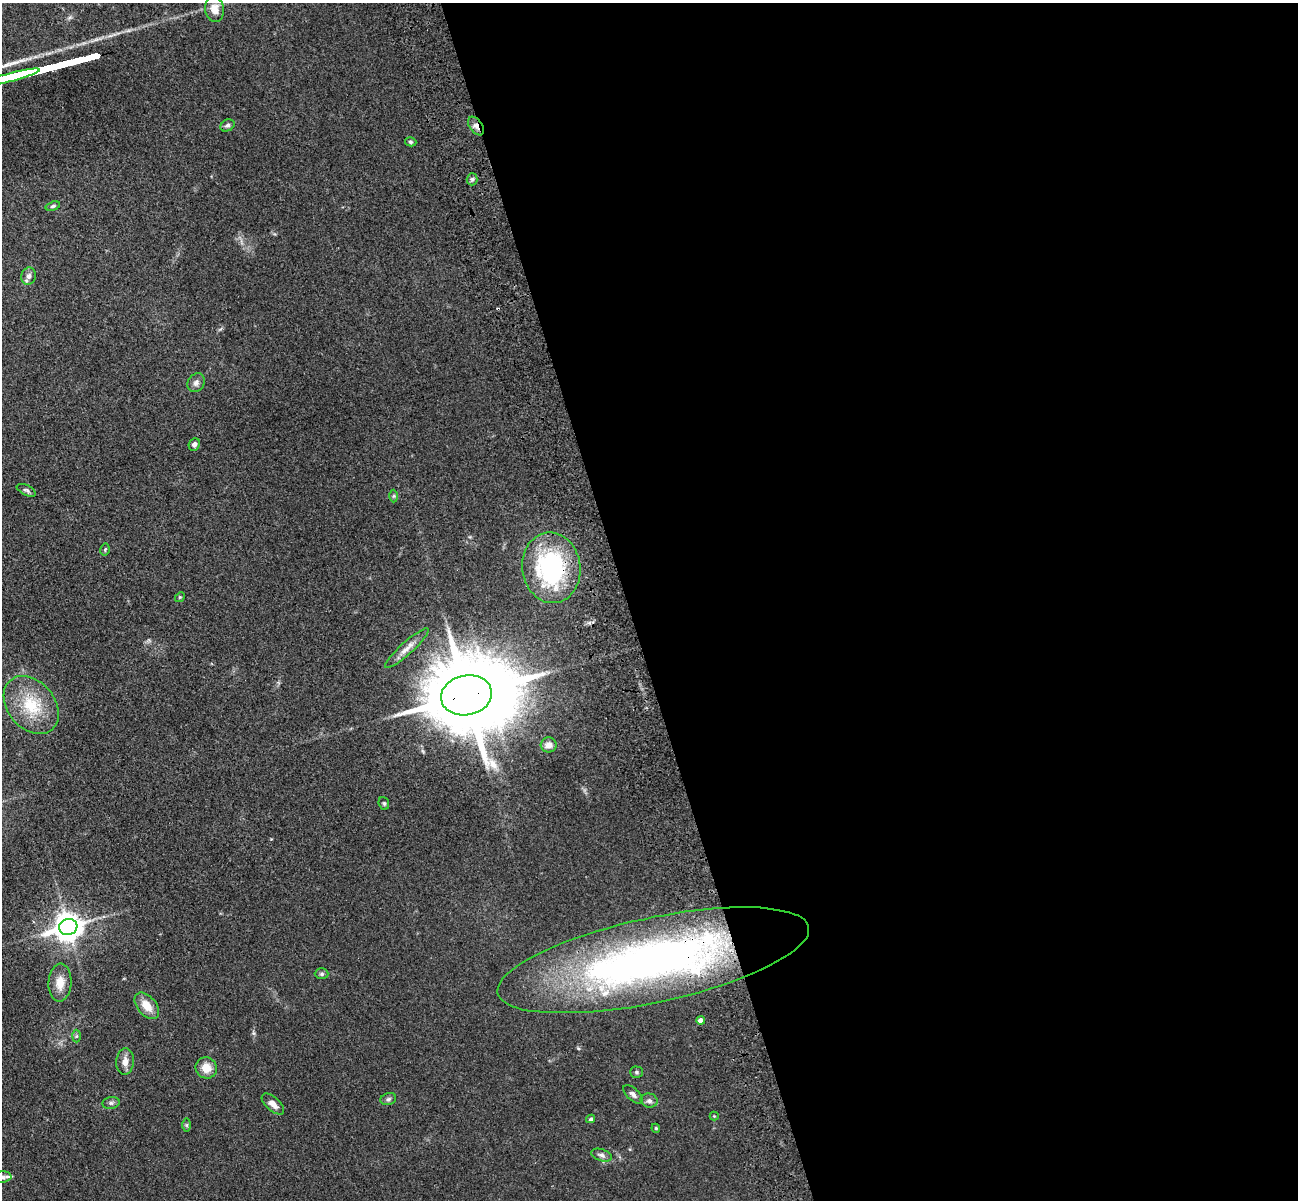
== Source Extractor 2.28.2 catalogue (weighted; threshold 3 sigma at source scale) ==
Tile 8 of 4 x 4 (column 4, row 2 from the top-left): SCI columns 4006-5301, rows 2702-3899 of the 5417 x 5283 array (HDU 1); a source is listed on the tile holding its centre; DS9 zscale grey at full resolution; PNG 1300 x 1202 px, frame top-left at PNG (2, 3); each listed source drawn as its Kron ellipse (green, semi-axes under 4 px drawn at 4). Shown black and unused: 52% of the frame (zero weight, under 3 of 4 exposures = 6% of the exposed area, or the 3 px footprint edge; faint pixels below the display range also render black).
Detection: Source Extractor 2.28.2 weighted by HDU 2 'WHT'; one run over the whole footprint, this tile lists its part. Background 0.0592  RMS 0.0062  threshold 0.0277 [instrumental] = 3 sigma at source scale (4.5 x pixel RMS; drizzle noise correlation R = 1.50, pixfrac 1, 0.05/0.05 arcsec/px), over >= 5 px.
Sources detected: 44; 1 inside a brighter object's white glare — neither listed nor drawn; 2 inside a brighter listed object's ellipse — not listed separately; the other 41 listed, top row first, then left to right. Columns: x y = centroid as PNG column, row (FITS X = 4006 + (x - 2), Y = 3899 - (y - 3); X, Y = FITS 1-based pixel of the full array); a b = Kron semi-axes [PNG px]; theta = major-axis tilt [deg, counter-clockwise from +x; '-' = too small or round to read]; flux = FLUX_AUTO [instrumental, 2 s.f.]
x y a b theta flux
215 9 12 9 -83 6.6
11 77 30 3 15 5400
227 125 7 5 30 1.7
476 126 11 6 -54 3.1
411 142 6 4 -15 1
472 179 6 5 - 1.3
53 206 7 4 16 1.1
29 276 9 7 75 2.6
196 383 10 8 55 2.5
194 444 6 5 - 2.4
26 490 10 5 -26 1.4
394 496 6 4 89 0.94
105 549 6 4 78 0.82
551 568 35 29 -83 78
180 597 5 4 - 0.72
407 648 29 6 42 5.2
467 695 26 20 11 8400
31 705 32 23 -49 26
549 745 8 7 - 4
384 803 6 5 - 0.99
68 927 9 8 - 810
653 960 159 42 12 370
322 974 7 5 1 1.2
60 983 19 11 86 7.7
147 1006 15 9 -50 8.3
701 1021 4 4 - 5
76 1036 6 4 88 0.89
125 1062 13 8 85 4.4
206 1068 11 10 - 7.8
636 1072 6 5 - 1.1
633 1094 12 6 -43 2.2
388 1099 8 6 18 1.5
649 1101 8 7 - 2.1
111 1103 9 6 8 1.7
273 1104 14 6 -42 4.3
714 1116 4 4 - 0.6
591 1119 4 4 - 1.2
187 1125 7 4 -90 1
656 1128 4 4 - 0.62
602 1155 11 6 -18 2.2
2 1177 9 5 5 1.8
Overlapping masked pixels (flux is a lower limit): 4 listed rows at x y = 476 126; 551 568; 467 695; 653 960
Isophote crosses this tile's border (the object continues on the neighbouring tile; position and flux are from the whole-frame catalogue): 2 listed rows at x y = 11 77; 2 1177